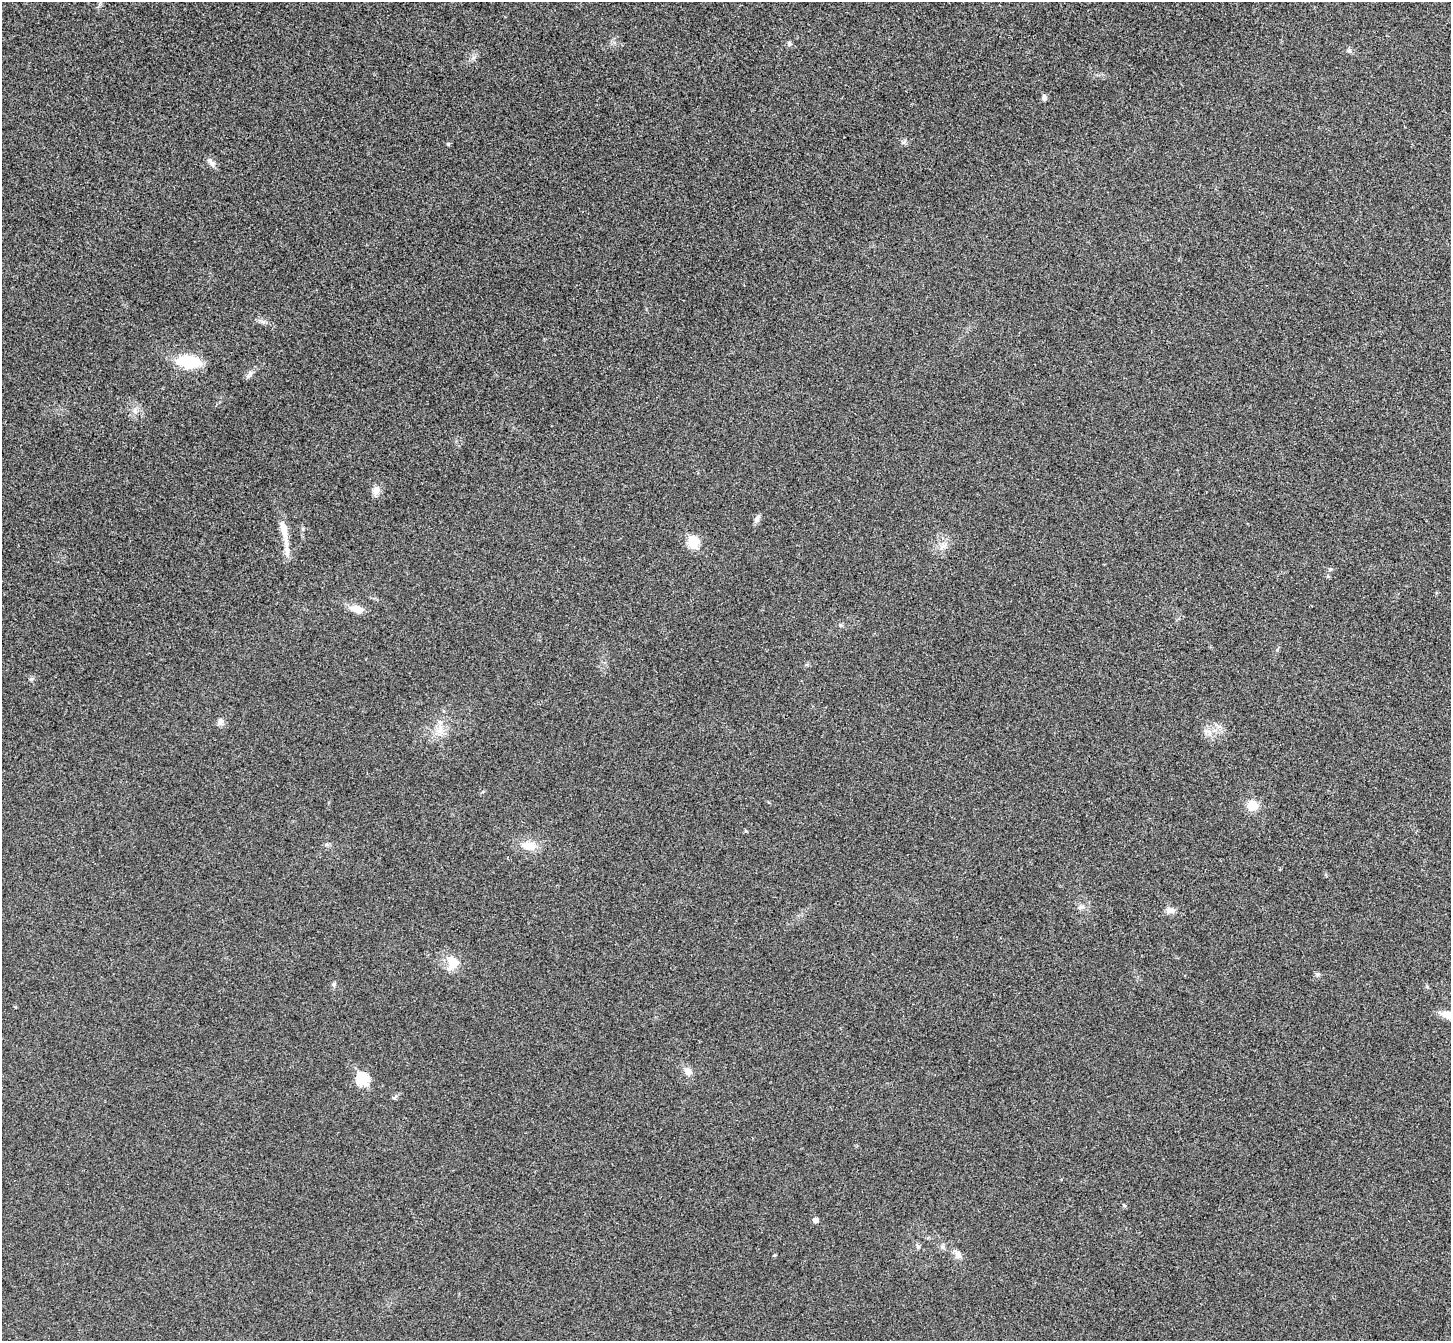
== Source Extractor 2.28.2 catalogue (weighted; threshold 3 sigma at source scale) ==
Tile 10 of 4 x 4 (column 2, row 3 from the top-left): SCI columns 1499-2947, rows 1532-2870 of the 5898 x 5875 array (HDU 1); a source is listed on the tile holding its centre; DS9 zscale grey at full resolution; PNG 1453 x 1343 px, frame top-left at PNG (2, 2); no overlay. Shown black and unused: <1% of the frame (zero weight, under 3 of 4 exposures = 6% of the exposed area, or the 3 px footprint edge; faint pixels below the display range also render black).
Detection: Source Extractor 2.28.2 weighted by HDU 2 'WHT'; one run over the whole footprint, this tile lists its part. Background 0.0533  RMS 0.0066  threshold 0.0295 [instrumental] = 3 sigma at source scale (4.5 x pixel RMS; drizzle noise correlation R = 1.50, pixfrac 1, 0.05/0.05 arcsec/px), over >= 5 px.
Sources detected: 31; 1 inside a brighter listed object's ellipse — not listed separately; the other 30 listed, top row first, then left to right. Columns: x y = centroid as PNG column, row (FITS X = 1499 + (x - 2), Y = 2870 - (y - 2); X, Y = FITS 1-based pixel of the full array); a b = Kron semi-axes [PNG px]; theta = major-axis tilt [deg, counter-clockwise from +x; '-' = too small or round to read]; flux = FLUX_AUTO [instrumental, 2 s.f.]
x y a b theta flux
789 43 7 5 -59 1.4
1044 98 7 5 -68 1.8
448 144 5 4 - 0.79
211 163 13 6 -49 2.7
263 322 7 4 -18 1.5
188 362 26 13 -3 24
249 374 12 6 51 2.4
376 490 11 9 51 4.2
757 519 11 6 57 2.1
284 529 32 8 -78 9.4
693 543 6 6 - 37
357 609 17 9 -14 6.3
840 625 5 4 - 0.81
220 722 10 7 73 2.4
440 731 9 7 45 4.1
1252 806 14 13 - 8.3
746 831 5 4 - 0.79
529 846 18 10 -8 8.9
1081 907 7 4 0 1.5
1170 910 11 7 -7 3.5
453 963 19 12 -81 9.5
1318 974 6 4 17 1
334 984 6 5 - 1.2
1448 1015 21 9 -13 7.2
688 1071 10 9 - 3.7
362 1079 7 6 - 50
815 1220 5 5 - 3
918 1246 6 5 - 1.2
959 1254 10 8 -86 2.9
774 1255 4 3 - 0.73
Isophote crosses this tile's border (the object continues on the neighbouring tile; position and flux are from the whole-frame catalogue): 1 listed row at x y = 1448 1015
Unlisted compact peaks at least as high as the median listed source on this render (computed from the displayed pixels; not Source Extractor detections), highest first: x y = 473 58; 394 1098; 1124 1205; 135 411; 1330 569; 903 142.